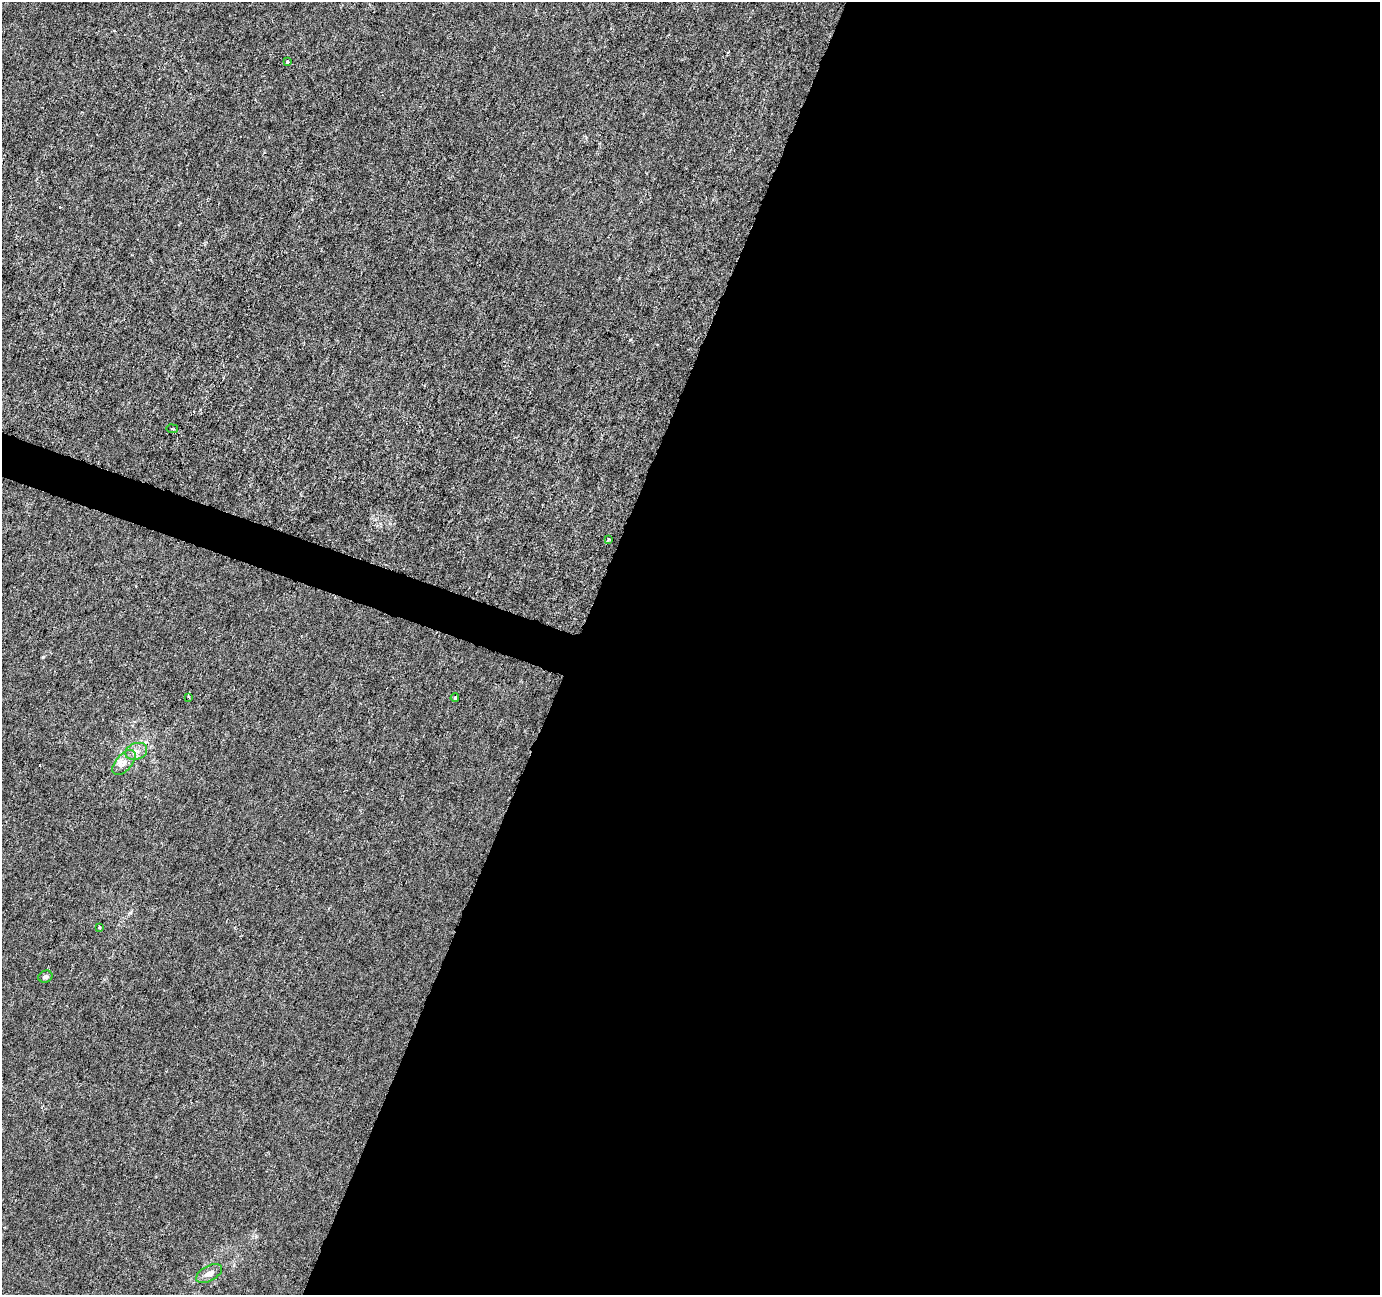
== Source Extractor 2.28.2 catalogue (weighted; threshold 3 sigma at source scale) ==
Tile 12 of 4 x 4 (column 4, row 3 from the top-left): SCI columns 4135-5512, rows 1505-2797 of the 5521 x 5659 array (HDU 1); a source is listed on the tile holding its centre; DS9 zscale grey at full resolution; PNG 1382 x 1297 px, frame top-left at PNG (2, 2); each listed source drawn as its Kron ellipse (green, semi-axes under 4 px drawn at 4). Shown black and unused: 60% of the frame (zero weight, under 3 of 6 exposures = <1% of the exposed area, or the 3 px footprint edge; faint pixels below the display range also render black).
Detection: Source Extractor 2.28.2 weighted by HDU 2 'WHT'; one run over the whole footprint, this tile lists its part. Background -9.02e-05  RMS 0.0012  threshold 0.00505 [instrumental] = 3 sigma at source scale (4.09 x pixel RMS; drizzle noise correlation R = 1.36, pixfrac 0.8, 0.0396/0.0396 arcsec/px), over >= 5 px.
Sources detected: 11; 1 cosmic-ray / hot-pixel residue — neither listed nor drawn; the other 10 listed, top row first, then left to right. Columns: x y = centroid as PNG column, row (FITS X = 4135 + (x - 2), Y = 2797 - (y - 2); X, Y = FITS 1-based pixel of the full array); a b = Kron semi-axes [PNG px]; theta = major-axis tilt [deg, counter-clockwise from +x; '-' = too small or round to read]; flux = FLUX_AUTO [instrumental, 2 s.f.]
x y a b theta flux
287 62 3 3 - 0.18
172 429 6 3 -8 0.13
608 539 3 3 - 0.15
189 697 3 3 - 0.13
455 698 4 3 - 0.14
136 751 11 8 19 0.74
124 763 15 8 49 0.91
100 927 4 3 - 0.13
45 977 7 6 - 0.28
209 1273 14 7 29 0.69
Unlisted compact peaks at least as high as the median listed source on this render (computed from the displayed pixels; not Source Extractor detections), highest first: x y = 130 913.